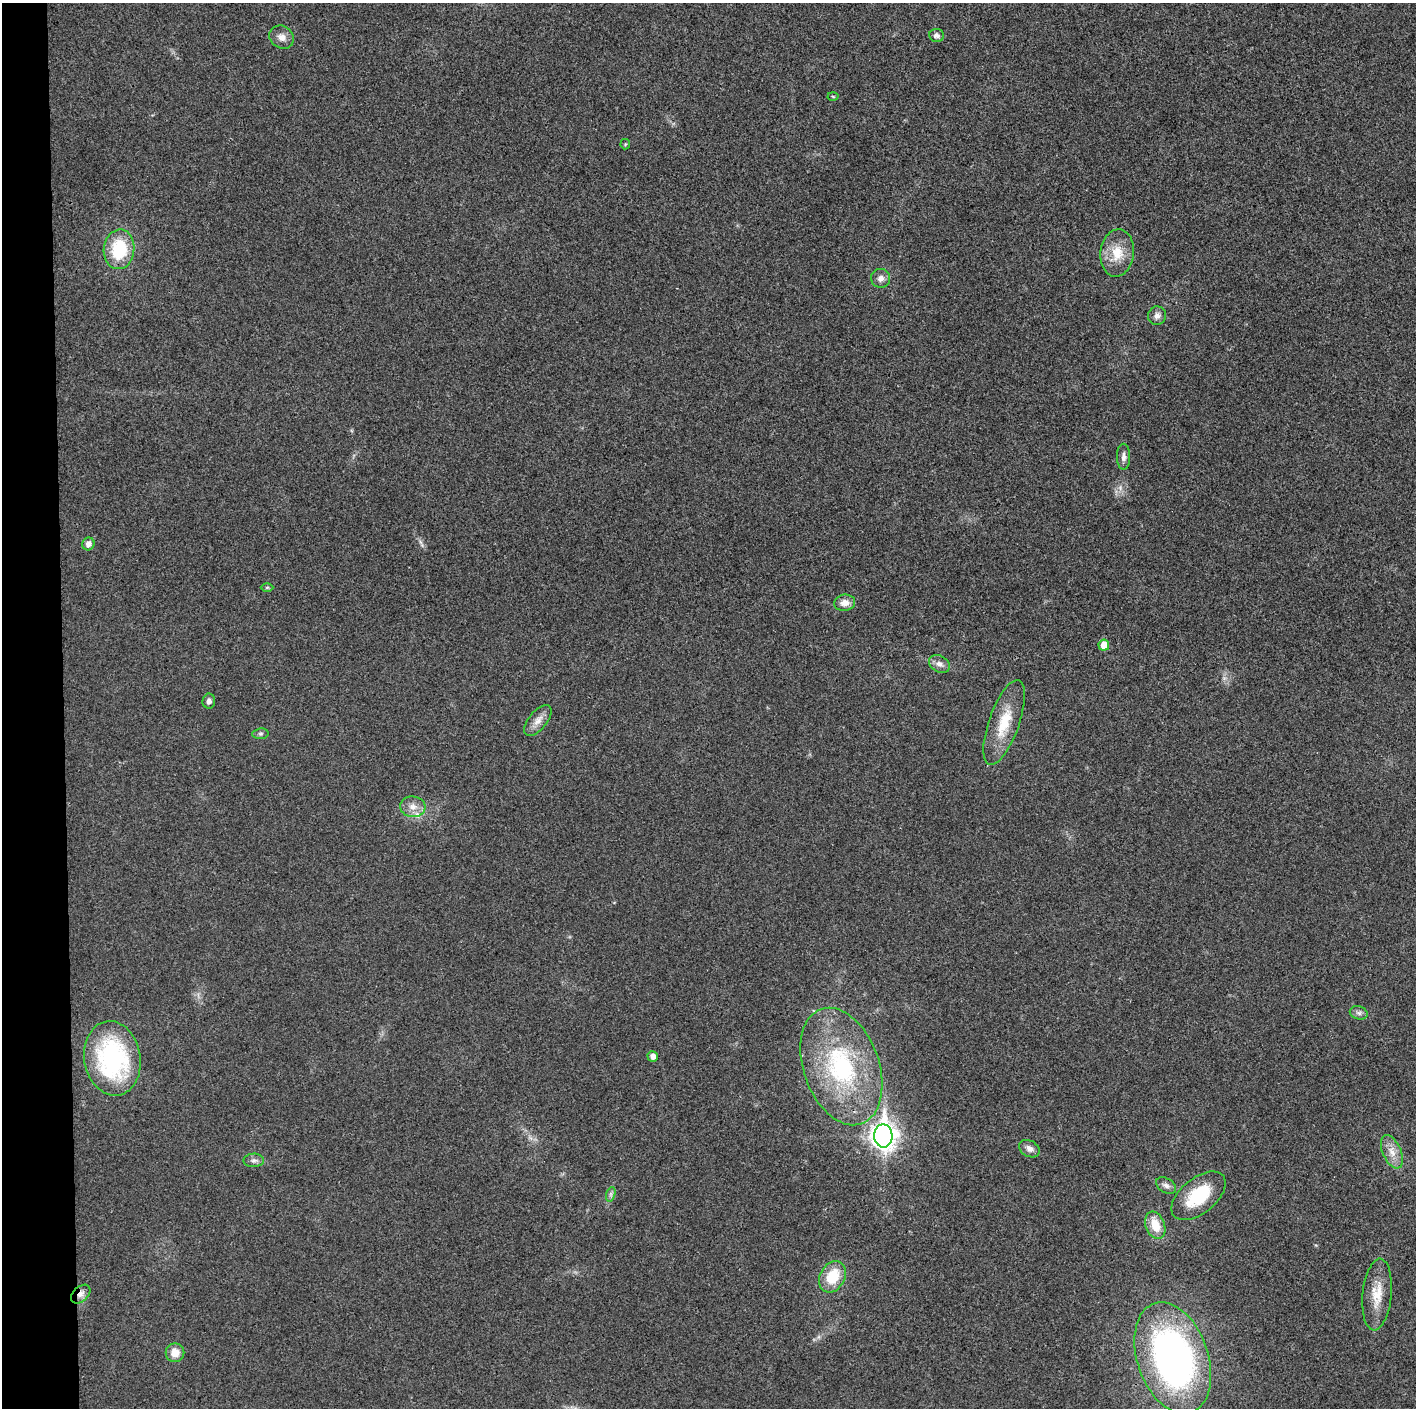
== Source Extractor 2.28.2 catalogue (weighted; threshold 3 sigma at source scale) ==
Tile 4 of 3 x 3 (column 1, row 2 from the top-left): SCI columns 1-1414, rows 1411-2816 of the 4242 x 4224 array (HDU 1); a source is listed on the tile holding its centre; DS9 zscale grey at full resolution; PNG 1418 x 1410 px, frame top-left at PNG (2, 3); each listed source drawn as its Kron ellipse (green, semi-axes under 4 px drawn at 4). Shown black and unused: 4% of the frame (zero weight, under 3 of 4 exposures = <1% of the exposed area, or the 3 px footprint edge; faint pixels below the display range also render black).
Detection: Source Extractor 2.28.2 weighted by HDU 2 'WHT'; one run over the whole footprint, this tile lists its part. Background 0.0201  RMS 0.0055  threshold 0.0247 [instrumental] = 3 sigma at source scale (4.5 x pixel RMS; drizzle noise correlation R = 1.50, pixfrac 1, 0.05/0.05 arcsec/px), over >= 5 px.
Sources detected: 37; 1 inside a brighter listed object's ellipse — not listed separately; the other 36 listed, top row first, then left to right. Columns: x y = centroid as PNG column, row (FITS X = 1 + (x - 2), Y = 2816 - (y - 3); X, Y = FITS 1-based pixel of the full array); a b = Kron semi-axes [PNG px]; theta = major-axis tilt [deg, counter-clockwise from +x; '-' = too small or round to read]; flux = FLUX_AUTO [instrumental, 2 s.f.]
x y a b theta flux
937 35 7 6 - 1.9
282 37 13 11 -35 4.1
833 96 5 3 - 0.55
625 144 5 5 - 0.62
119 249 20 15 84 26
1117 253 24 16 83 12
881 278 9 9 - 3
1157 316 9 9 - 2.8
1124 457 13 6 -90 2.7
88 544 6 6 - 2.8
267 587 6 4 1 0.72
845 603 10 8 7 4.6
1104 645 5 5 - 7.5
939 664 11 8 -29 3
209 701 7 6 - 1.9
538 720 18 9 51 4.8
1004 722 45 15 70 19
260 734 8 5 6 1.2
413 807 13 10 -6 4.8
1359 1013 9 6 -15 1.8
653 1056 5 5 - 3.1
112 1058 37 28 -80 80
841 1066 61 37 -70 78
883 1136 11 9 -89 450
1029 1149 11 8 -29 3.3
1392 1152 18 9 -66 5.7
254 1160 10 6 2 2
1166 1186 11 7 -32 2.3
611 1194 7 4 72 1.3
1199 1196 32 17 39 26
1155 1225 14 9 -70 10
833 1277 16 12 60 16
81 1294 11 7 43 3.2
1377 1295 36 14 84 12
175 1353 9 9 - 6
1173 1358 58 35 -71 240
Overlapping masked pixels (flux is a lower limit): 1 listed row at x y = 81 1294